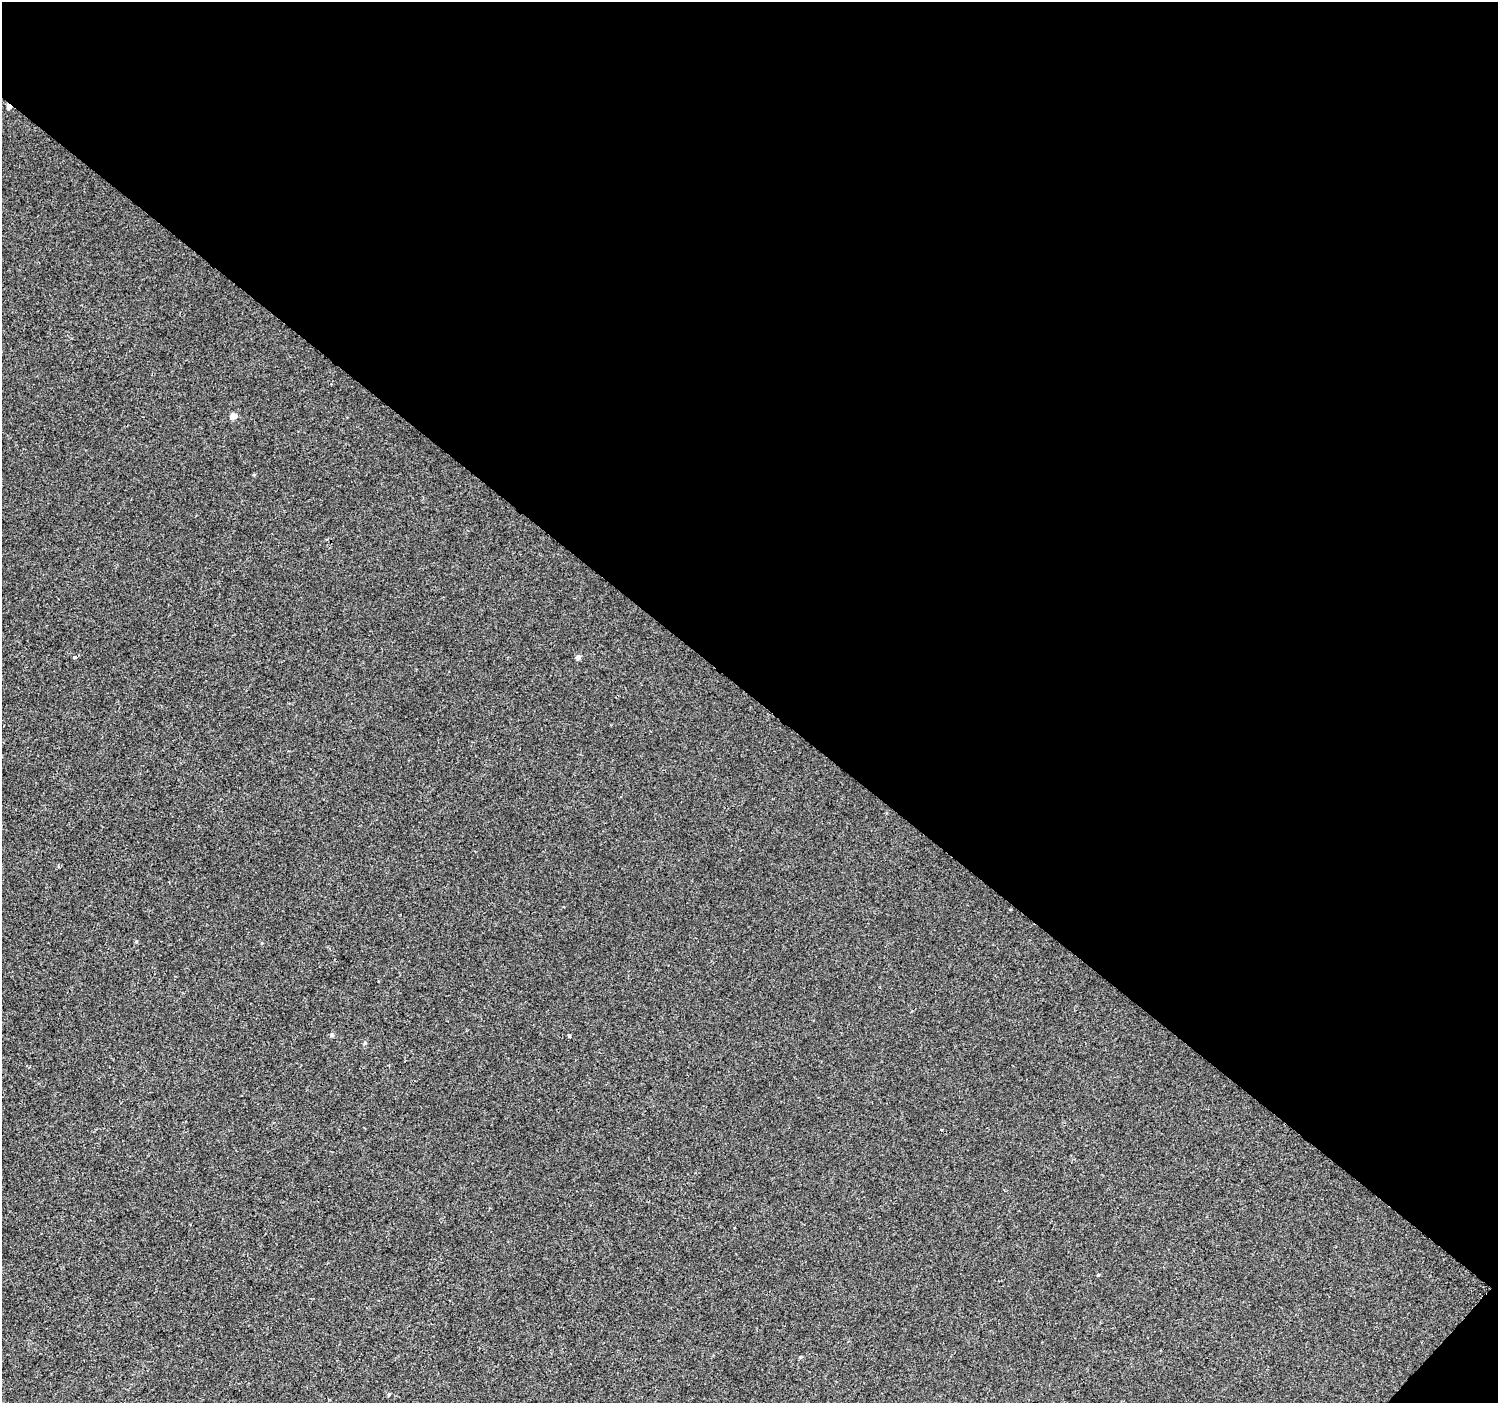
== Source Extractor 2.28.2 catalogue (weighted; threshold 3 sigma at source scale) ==
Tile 2 of 2 x 2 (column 2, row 1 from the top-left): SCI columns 1497-2992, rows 1511-2911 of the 2992 x 3001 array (HDU 1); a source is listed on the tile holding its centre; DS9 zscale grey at full resolution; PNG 1500 x 1405 px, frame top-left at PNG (2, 2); no overlay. Shown black and unused: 50% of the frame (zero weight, under 2 of 3 exposures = <1% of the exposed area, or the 3 px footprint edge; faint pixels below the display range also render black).
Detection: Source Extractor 2.28.2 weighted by HDU 2 'WHT'; one run over the whole footprint, this tile lists its part. Background -1.89e-04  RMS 0.0041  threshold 0.0183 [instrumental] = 3 sigma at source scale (4.5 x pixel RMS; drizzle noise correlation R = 1.50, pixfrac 1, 0.0396/0.0396 arcsec/px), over >= 5 px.
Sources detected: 11; all 11 listed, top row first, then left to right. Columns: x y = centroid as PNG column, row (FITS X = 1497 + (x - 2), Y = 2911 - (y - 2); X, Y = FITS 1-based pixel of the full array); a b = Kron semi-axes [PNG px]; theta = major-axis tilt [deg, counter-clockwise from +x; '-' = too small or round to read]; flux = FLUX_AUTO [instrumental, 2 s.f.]
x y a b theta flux
9 106 4 4 - 2.9
233 416 5 4 - 4.6
75 657 4 3 - 1.1
578 657 5 4 - 1.8
136 941 5 3 - 0.38
332 1035 5 5 - 0.85
569 1035 3 3 - 4.4
365 1043 5 5 - 0.51
941 1129 3 3 - 1.1
1098 1275 4 4 - 0.4
389 1394 5 4 - 0.57
Overlapping masked pixels (flux is a lower limit): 1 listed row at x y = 9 106